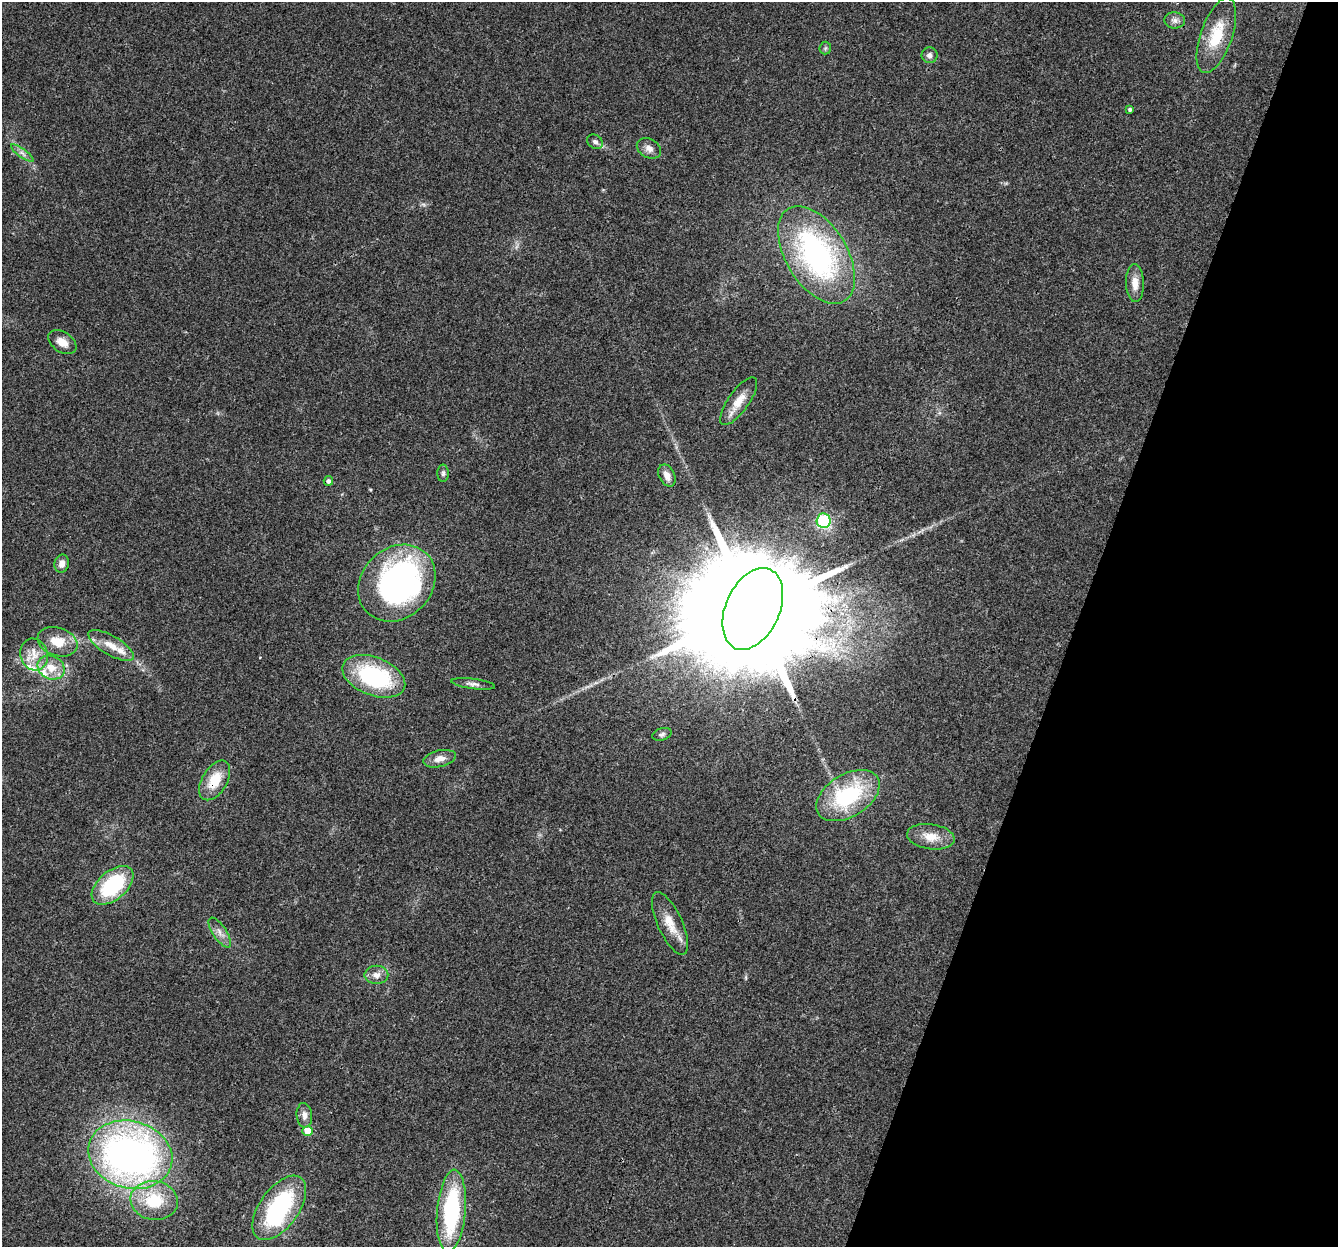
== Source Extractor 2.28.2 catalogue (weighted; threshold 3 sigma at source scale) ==
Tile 8 of 4 x 4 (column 4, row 2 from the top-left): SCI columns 4040-5375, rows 2825-4069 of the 5395 x 5585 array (HDU 1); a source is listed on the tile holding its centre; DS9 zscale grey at full resolution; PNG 1340 x 1249 px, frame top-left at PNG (2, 2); each listed source drawn as its Kron ellipse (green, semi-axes under 4 px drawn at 4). Shown black and unused: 20% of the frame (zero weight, under 3 of 4 exposures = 5% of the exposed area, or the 3 px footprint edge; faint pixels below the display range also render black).
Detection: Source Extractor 2.28.2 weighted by HDU 2 'WHT'; one run over the whole footprint, this tile lists its part. Background 0.0648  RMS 0.0041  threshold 0.0185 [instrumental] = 3 sigma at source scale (4.5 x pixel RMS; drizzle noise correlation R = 1.50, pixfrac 1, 0.0396/0.0396 arcsec/px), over >= 5 px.
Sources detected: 45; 2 inside a brighter object's white glare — neither listed nor drawn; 3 inside a brighter listed object's ellipse — not listed separately; the other 40 listed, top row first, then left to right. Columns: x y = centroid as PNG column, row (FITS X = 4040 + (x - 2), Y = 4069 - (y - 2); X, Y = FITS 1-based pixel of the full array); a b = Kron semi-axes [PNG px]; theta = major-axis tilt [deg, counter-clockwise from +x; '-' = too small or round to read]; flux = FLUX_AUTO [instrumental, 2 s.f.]
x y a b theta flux
1175 20 10 8 -1 1.8
1216 35 39 16 71 16
825 48 6 6 - 0.76
929 55 8 8 - 1.6
1130 109 4 4 - 0.75
595 142 8 6 -32 1.3
649 148 13 9 -27 2.7
22 153 13 4 -36 1.7
816 255 54 30 -59 88
1135 283 19 9 -88 4.5
62 342 16 10 -34 4.4
739 401 28 10 55 6.7
443 473 8 5 89 1
667 476 12 7 -64 3.1
328 481 5 4 - 1.1
824 521 7 7 - 28
62 563 9 7 79 2.6
397 583 42 35 45 120
753 609 43 27 66 22000
57 642 20 14 -18 8.7
111 646 26 9 -30 6.2
34 655 16 13 -71 6.4
51 668 14 11 -25 6.2
374 676 33 19 -21 48
473 684 22 5 -7 1.9
662 734 10 6 18 1.1
440 759 16 8 13 3.6
215 780 22 12 59 10
848 796 35 21 31 37
931 837 24 12 -8 6.7
113 885 24 14 40 31
670 923 34 12 -65 8
220 933 17 7 -56 2.8
376 975 12 9 0 3
304 1115 12 8 -85 2.4
308 1131 5 5 - 8.1
130 1155 43 33 -16 200
154 1200 24 19 -9 17
279 1208 37 19 54 47
451 1211 41 14 85 49
Overlapping masked pixels (flux is a lower limit): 2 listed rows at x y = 753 609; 215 780